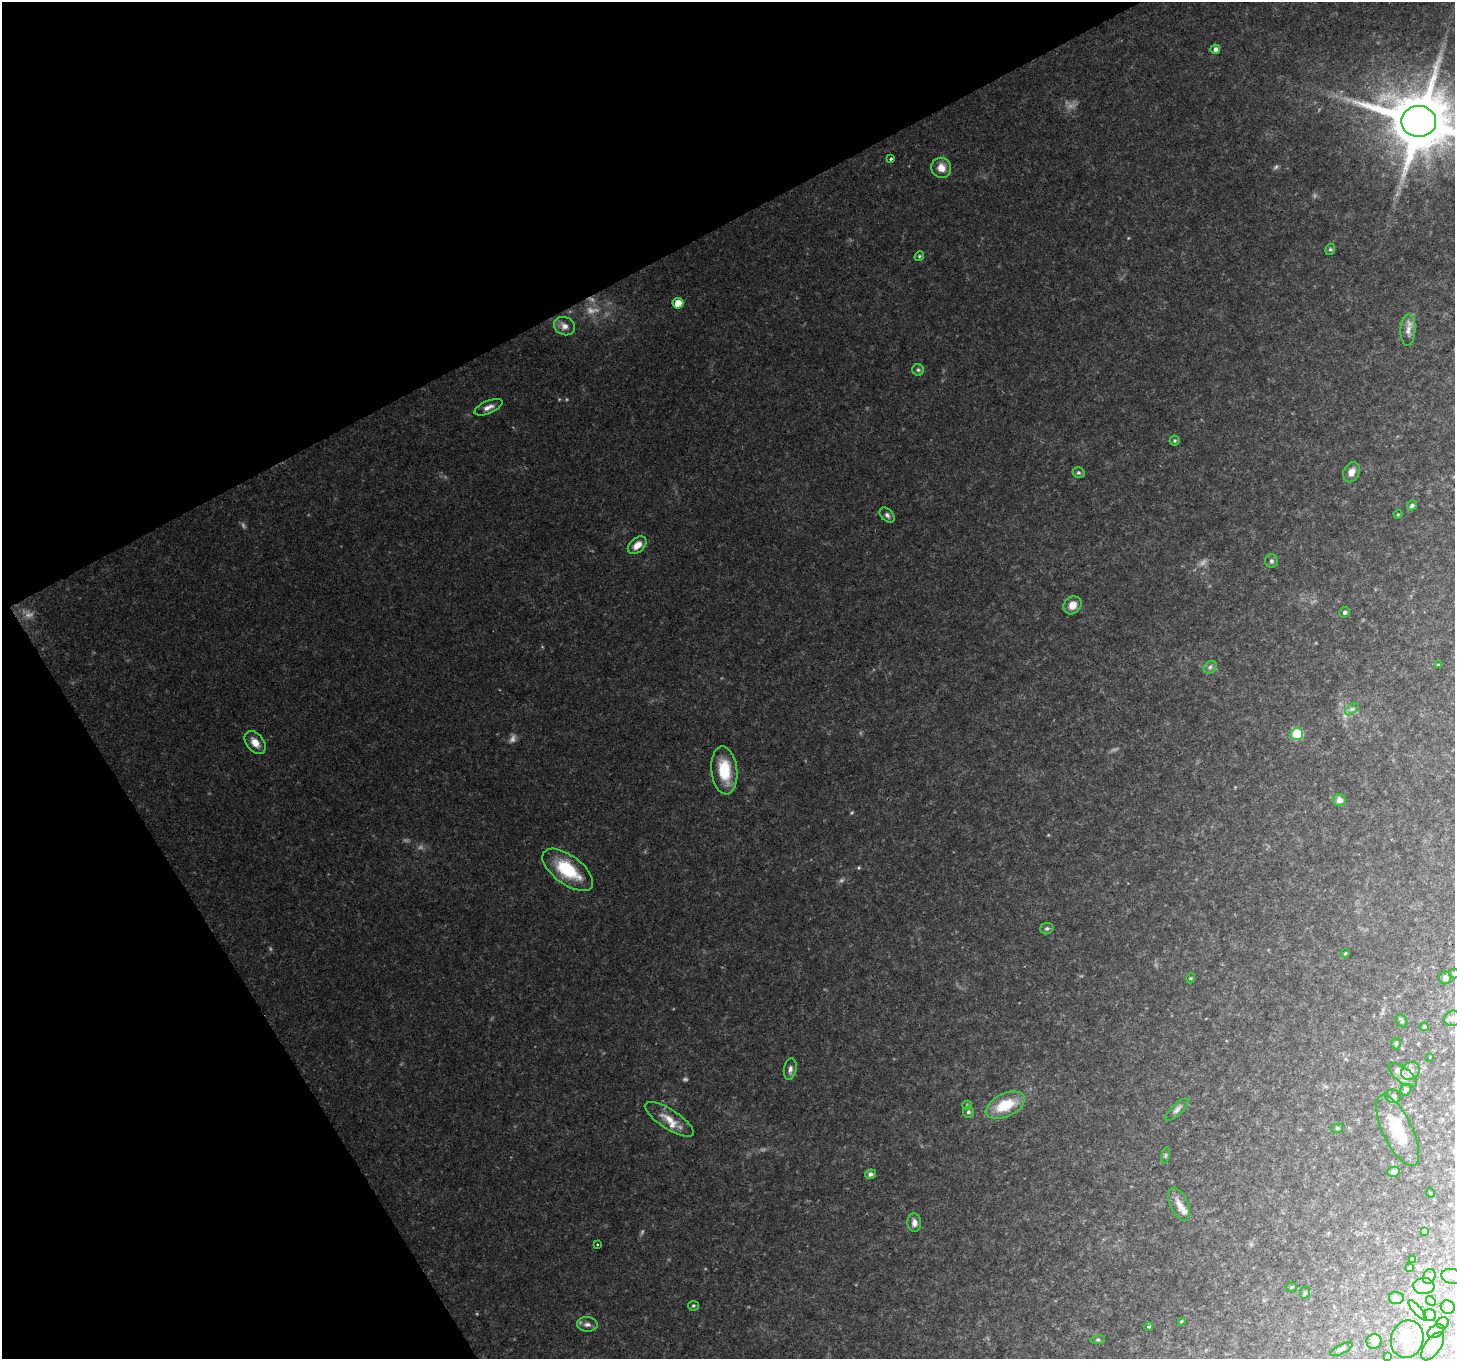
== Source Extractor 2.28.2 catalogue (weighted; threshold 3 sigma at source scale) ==
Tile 5 of 4 x 4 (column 1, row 2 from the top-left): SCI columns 3-1455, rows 2883-4239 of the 5813 x 5704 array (HDU 1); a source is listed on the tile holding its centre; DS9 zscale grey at full resolution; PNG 1457 x 1361 px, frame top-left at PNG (2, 2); each listed source drawn as its Kron ellipse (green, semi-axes under 4 px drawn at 4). Shown black and unused: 27% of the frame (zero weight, under 2 of 3 exposures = <1% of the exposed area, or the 3 px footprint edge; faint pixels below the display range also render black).
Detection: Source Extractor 2.28.2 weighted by HDU 2 'WHT'; one run over the whole footprint, this tile lists its part. Background 0.111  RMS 0.0095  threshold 0.0428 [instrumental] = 3 sigma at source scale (4.5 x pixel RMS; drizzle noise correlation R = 1.50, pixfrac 1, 0.0396/0.0396 arcsec/px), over >= 5 px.
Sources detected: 104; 10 too faint to see at this stretch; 4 inside a brighter object's white glare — neither listed nor drawn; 7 inside a brighter listed object's ellipse — not listed separately; the other 83 listed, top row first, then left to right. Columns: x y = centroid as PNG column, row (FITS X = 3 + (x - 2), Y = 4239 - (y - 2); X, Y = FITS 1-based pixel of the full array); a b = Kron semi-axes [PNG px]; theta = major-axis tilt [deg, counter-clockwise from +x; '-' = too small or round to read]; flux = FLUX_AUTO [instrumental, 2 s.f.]
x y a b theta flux
1215 49 5 4 - 3.4
1419 121 17 15 0 7300
891 159 3 3 - 2.8
941 168 10 9 - 9.2
1330 249 6 4 68 1.4
919 256 5 4 - 1.1
678 303 5 5 - 13
565 326 11 9 -24 6.1
1408 330 16 7 87 6.5
918 370 5 5 - 1.7
488 407 15 6 23 5.2
1175 441 5 5 - 1.3
1351 472 10 7 67 6.5
1078 473 6 5 - 1.5
1412 505 5 4 - 2.3
1398 514 4 4 - 1
887 515 9 6 -46 2.8
637 545 11 7 40 8.6
1271 561 6 6 - 2.1
1072 605 9 8 - 8.8
1344 612 5 5 - 2.3
1438 665 3 3 - 1
1210 667 7 5 45 2.3
1352 709 8 4 35 2.2
1297 734 6 6 - 54
255 743 13 8 -51 8.6
724 770 24 13 -84 30
1339 800 6 6 - 5.4
568 870 30 14 -37 45
1047 929 6 5 - 1.9
1345 953 4 3 - 1.1
1454 974 5 4 - 1.3
1191 978 5 3 - 0.82
1445 978 6 6 - 3.3
1453 1018 8 7 - 5.1
1402 1021 7 5 -61 1.6
1424 1027 4 3 - 1.5
1396 1044 6 5 - 1.3
1429 1057 3 3 - 5.9
790 1069 11 6 80 3.6
1410 1071 10 8 37 5.7
1403 1075 17 7 -36 6.9
1406 1090 6 5 - 2.9
1393 1096 8 6 -12 3.2
967 1105 5 4 - 1.2
1005 1105 21 11 25 29
1177 1110 15 5 44 3.5
968 1112 5 5 - 2
669 1119 28 9 -33 13
1337 1128 6 4 21 1.4
1398 1130 39 15 -64 37
1165 1155 8 4 81 1.6
1393 1172 6 5 - 3.7
870 1174 5 4 - 2.9
1431 1193 4 3 - 0.81
1179 1204 18 9 -65 7.7
914 1223 9 7 -86 4.9
1425 1231 4 4 - 1.2
598 1244 3 3 - 1.5
1412 1259 3 3 - 1.4
1409 1268 4 4 - 0.98
1429 1276 8 6 65 3.1
1452 1276 10 7 -13 5
1424 1286 10 8 2 9.9
1292 1287 5 4 - 1.2
1305 1293 6 5 - 1.6
1396 1298 7 6 - 2.6
1431 1301 5 4 - 1.2
693 1306 5 5 - 1.5
1448 1307 7 6 - 3.3
1417 1310 13 4 -49 2.4
1430 1315 6 6 - 2.3
1181 1321 4 3 - 0.88
1443 1323 6 5 - 2.7
587 1324 10 7 -4 4
1149 1327 4 3 - 3.1
1436 1331 9 6 29 3.5
1407 1339 19 16 74 17
1098 1340 7 3 8 1.3
1374 1341 7 7 - 4.5
1433 1346 16 8 54 7
1342 1349 12 4 26 2.7
1387 1357 4 3 - 2
Isophote crosses this tile's border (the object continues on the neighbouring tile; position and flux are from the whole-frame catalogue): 4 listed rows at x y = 1419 121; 1454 974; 1453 1018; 1387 1357
Unlisted compact peaks at least as high as the median listed source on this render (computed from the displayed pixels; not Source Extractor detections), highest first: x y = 859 868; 852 812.